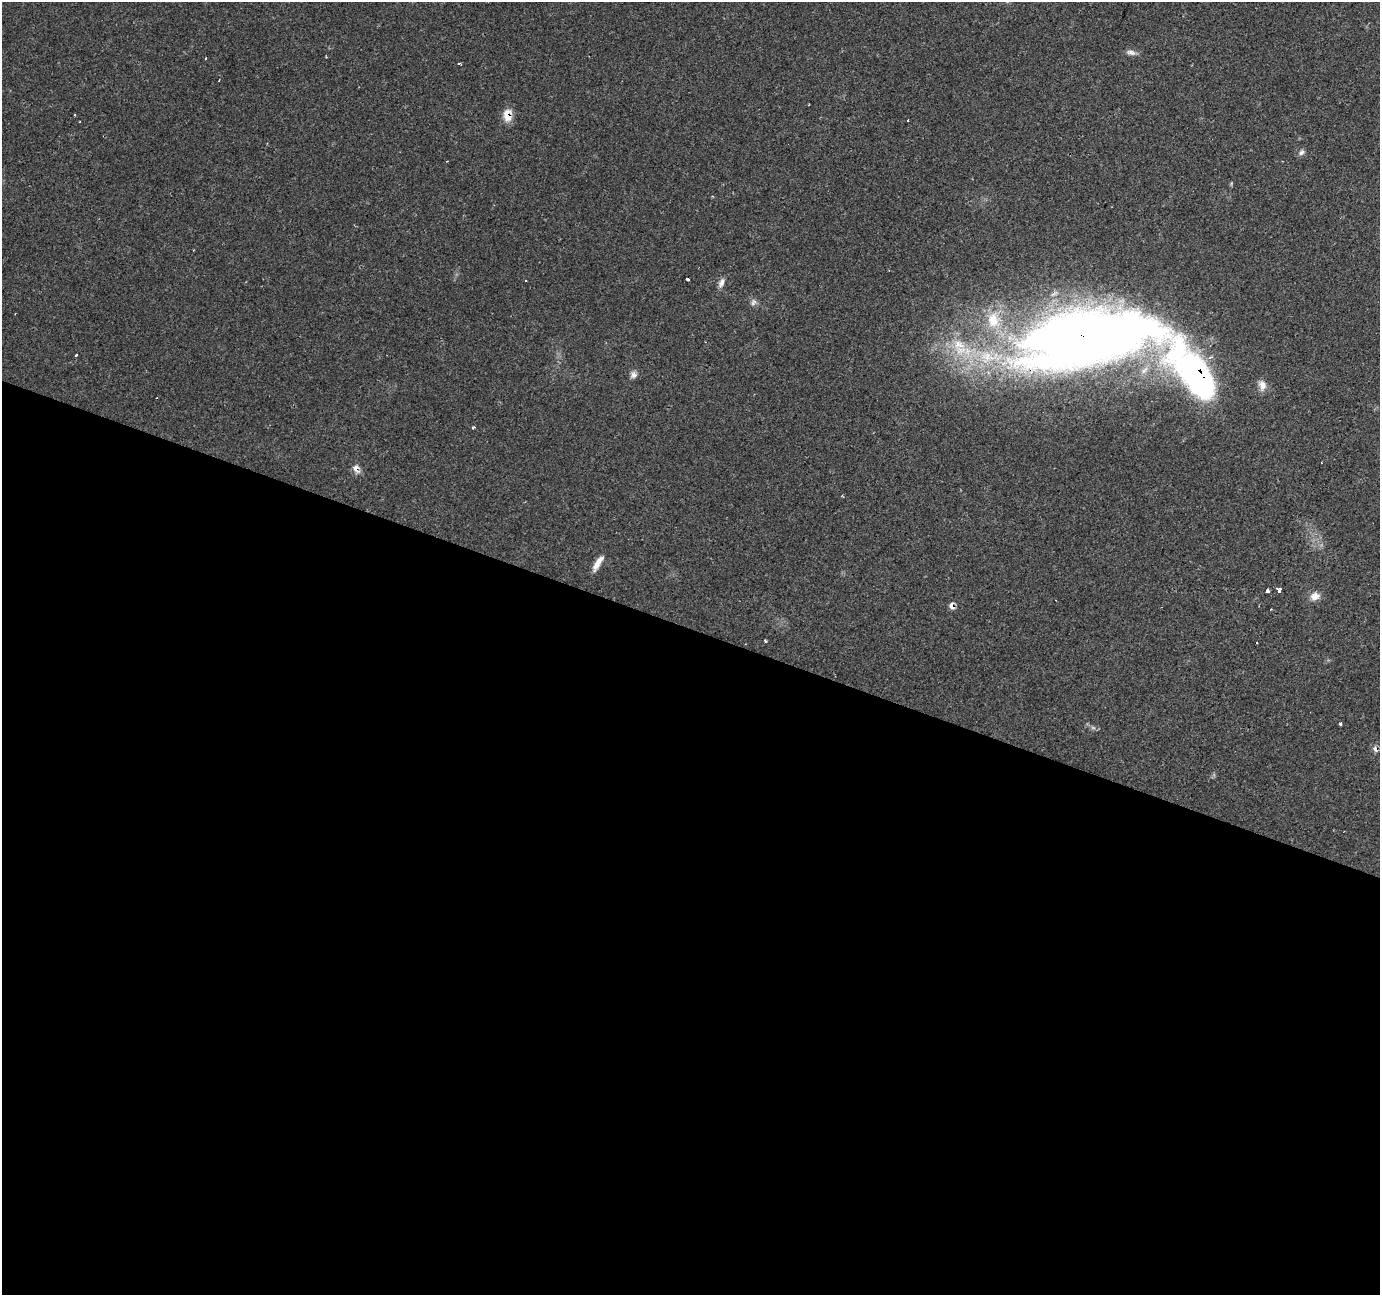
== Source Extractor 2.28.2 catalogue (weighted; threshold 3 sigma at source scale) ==
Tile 14 of 4 x 4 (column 2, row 4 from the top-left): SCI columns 1379-2756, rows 209-1501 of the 5516 x 5652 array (HDU 1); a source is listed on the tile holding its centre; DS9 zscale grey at full resolution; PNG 1382 x 1297 px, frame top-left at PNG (2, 2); no overlay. Shown black and unused: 51% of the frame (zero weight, under 2 of 3 exposures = <1% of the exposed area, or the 3 px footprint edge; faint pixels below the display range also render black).
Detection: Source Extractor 2.28.2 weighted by HDU 2 'WHT'; one run over the whole footprint, this tile lists its part. Background 0.0606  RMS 0.0045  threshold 0.0203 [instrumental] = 3 sigma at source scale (4.5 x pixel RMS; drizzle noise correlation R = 1.50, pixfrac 1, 0.0396/0.0396 arcsec/px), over >= 5 px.
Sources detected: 35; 1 too faint to see at this stretch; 5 cosmic-ray / hot-pixel residue — not listed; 2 inside a brighter listed object's ellipse — not listed separately; the other 27 listed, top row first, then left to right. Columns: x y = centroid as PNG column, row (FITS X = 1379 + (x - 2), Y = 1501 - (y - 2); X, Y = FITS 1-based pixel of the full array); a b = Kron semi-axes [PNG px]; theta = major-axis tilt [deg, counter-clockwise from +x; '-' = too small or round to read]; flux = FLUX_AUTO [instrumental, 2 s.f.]
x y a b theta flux
1131 52 13 7 -15 2.2
205 58 3 2 - 0.52
459 63 3 2 - 0.81
219 80 3 2 - 0.33
75 115 3 2 - 0.35
507 115 13 9 -90 7.1
1301 152 9 7 45 1.5
687 279 4 3 - 1
526 281 3 2 - 0.34
721 283 14 7 68 2.3
753 302 10 7 63 1.7
1081 335 115 56 11 520
959 344 21 14 -31 13
76 355 3 3 - 1.1
1195 373 164 31 -41 250
633 375 9 8 - 2
1262 385 15 9 -76 3.5
473 427 3 3 - 3.5
356 469 12 9 -60 2.8
598 563 20 6 58 4.5
1267 590 4 3 - 15
1279 590 4 3 - 21
1315 596 12 10 30 3.8
952 606 9 6 -66 2.1
765 641 3 3 - 0.61
1340 724 3 3 - 2.3
1375 749 9 6 -37 1.8
Overlapping masked pixels (flux is a lower limit): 6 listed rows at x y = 507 115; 1081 335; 1195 373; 356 469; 952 606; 1375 749